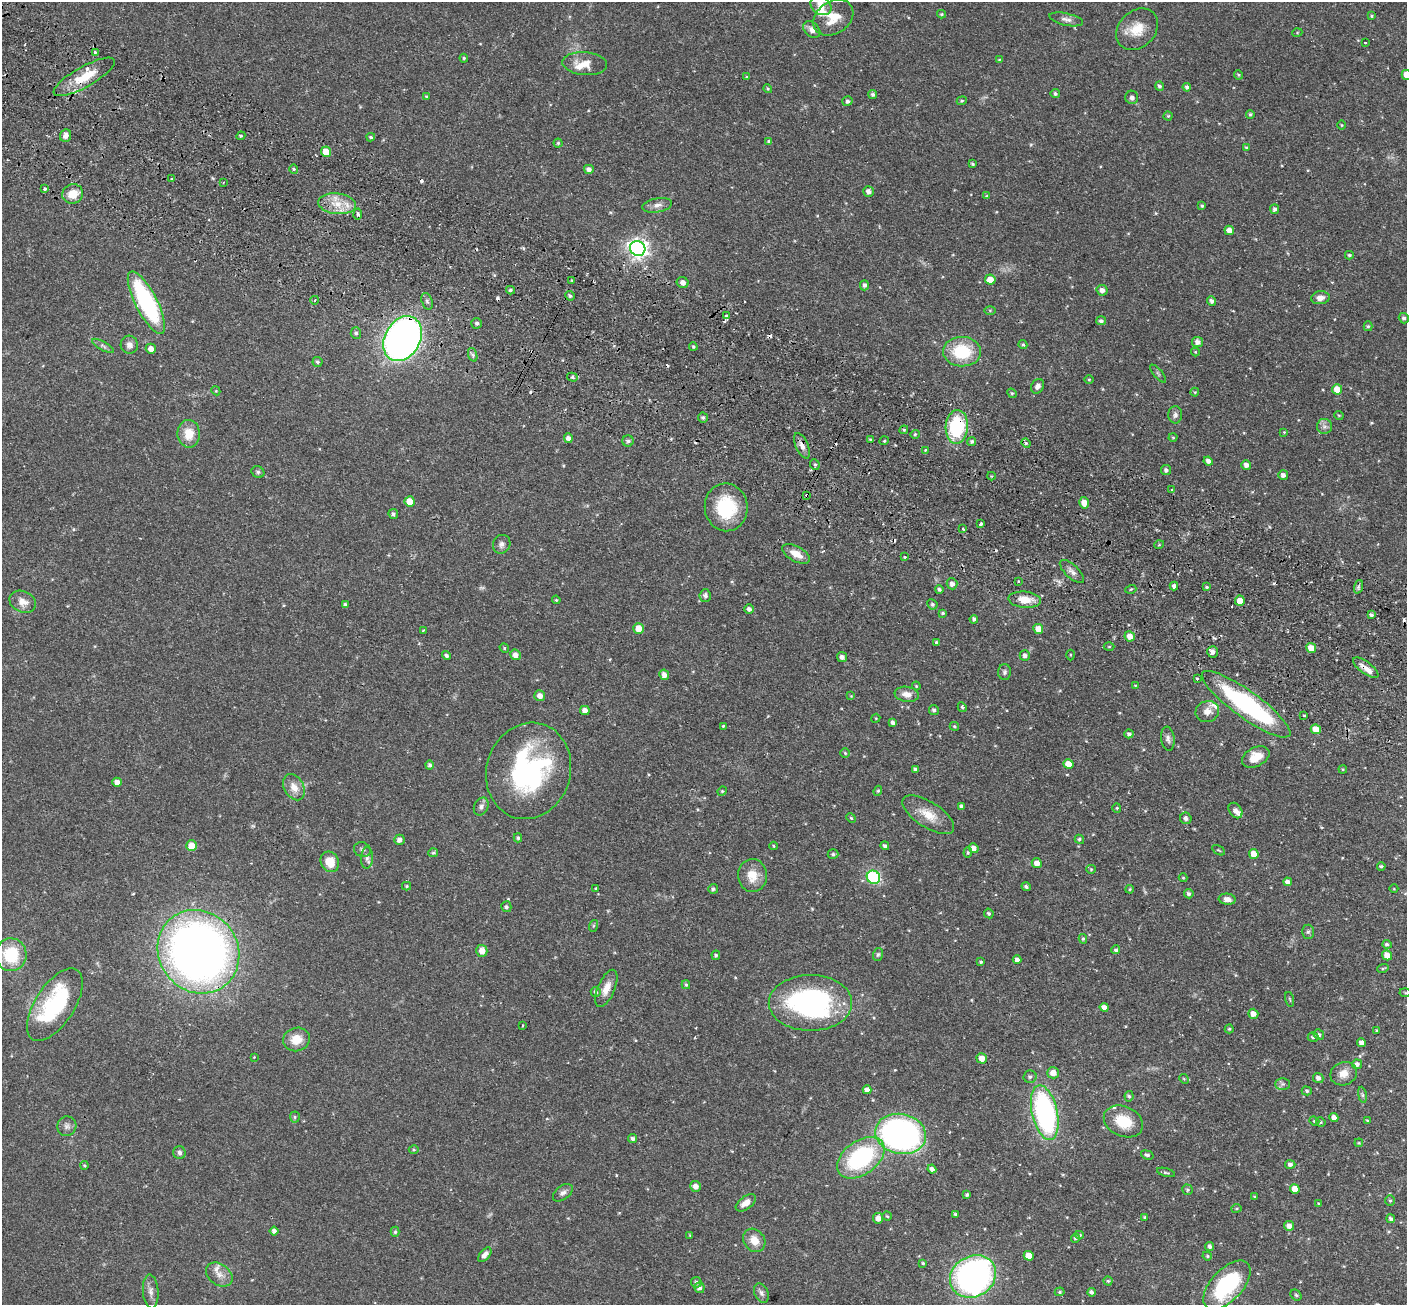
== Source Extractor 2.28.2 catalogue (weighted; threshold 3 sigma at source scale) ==
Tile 11 of 4 x 4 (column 3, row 3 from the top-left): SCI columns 2836-4240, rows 1633-2935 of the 5673 x 5737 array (HDU 1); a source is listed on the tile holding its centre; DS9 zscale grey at full resolution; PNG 1409 x 1307 px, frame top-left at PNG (2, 2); each listed source drawn as its Kron ellipse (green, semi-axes under 4 px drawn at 4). Shown black and unused: <1% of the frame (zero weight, under 2 of 3 exposures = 3% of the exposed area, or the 3 px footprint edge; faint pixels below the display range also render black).
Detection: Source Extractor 2.28.2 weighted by HDU 2 'WHT'; one run over the whole footprint, this tile lists its part. Background 0.0783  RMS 0.0051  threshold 0.0229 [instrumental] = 3 sigma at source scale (4.5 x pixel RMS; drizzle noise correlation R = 1.50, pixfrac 1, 0.05/0.05 arcsec/px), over >= 5 px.
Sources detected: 355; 2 inside a brighter object's white glare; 12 cosmic-ray / hot-pixel residue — neither listed nor drawn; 8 inside a brighter listed object's ellipse — not listed separately; the other 333 listed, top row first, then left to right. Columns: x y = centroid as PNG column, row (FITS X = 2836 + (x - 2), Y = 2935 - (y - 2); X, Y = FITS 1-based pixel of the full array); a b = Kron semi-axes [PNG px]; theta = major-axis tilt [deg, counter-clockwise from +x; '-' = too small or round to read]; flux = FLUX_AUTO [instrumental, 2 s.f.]
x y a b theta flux
821 6 11 8 -35 3.5
941 14 4 4 - 0.54
1372 16 3 3 - 0.56
833 18 21 16 35 10
1066 19 17 6 -12 2.5
1137 29 23 18 45 10
812 30 10 7 -43 2.8
1297 33 5 3 - 0.44
1365 43 3 2 - 0.73
95 52 3 3 - 1.1
464 58 4 3 - 0.54
999 60 4 4 - 0.46
585 64 22 11 -4 6.7
1238 75 5 3 - 0.56
1406 75 5 4 - 4.7
84 77 34 10 29 13
747 77 4 3 - 0.68
1159 86 4 4 - 1.1
1187 87 4 4 - 1.3
768 88 4 3 - 0.52
873 94 4 4 - 1.1
1055 94 4 4 - 0.95
426 96 4 3 - 0.57
1132 97 7 6 - 1.6
847 101 5 4 - 1.1
962 101 5 4 - 0.63
1250 114 4 4 - 0.79
1168 116 4 4 - 0.56
1342 125 5 3 - 0.46
66 136 6 5 - 2
241 136 4 4 - 0.7
371 137 4 3 - 0.73
769 141 4 4 - 1
558 143 4 4 - 0.61
1246 147 4 4 - 0.65
326 152 5 5 - 6.6
973 164 3 3 - 0.63
294 169 4 4 - 0.67
589 169 5 4 - 1.9
172 179 3 3 - 1.8
223 183 3 2 - 0.5
45 189 3 3 - 1.8
868 191 5 5 - 2.2
73 194 10 9 - 6.6
987 195 4 2 - 0.37
337 204 19 10 -6 8.3
657 205 15 7 10 2.9
1202 206 3 3 - 0.56
1275 209 5 4 - 1.3
358 214 5 4 - 1.2
1229 230 5 4 - 3.8
638 248 8 7 - 240
1349 255 4 3 - 0.69
990 279 5 5 - 5.8
571 280 3 2 - 0.72
683 282 6 5 - 2.1
864 285 5 4 - 1.4
510 290 4 3 - 0.87
1102 290 6 5 - 2.4
570 296 5 4 - 0.87
1320 298 9 6 9 3
315 300 4 3 - 0.38
427 301 9 5 -73 1.2
1212 301 5 4 - 1.4
146 303 34 11 -63 60
990 310 5 4 - 0.56
726 316 3 3 - 3.2
1404 318 5 5 - 1.2
1101 321 5 4 - 1.1
477 323 5 5 - 1
1368 326 5 4 - 0.69
356 333 5 5 - 1.1
403 339 24 17 61 300
1198 342 5 5 - 2.3
1023 344 4 3 - 0.65
129 345 9 8 - 2.3
103 346 12 4 -30 1.3
693 347 4 3 - 0.59
151 349 5 5 - 3.2
962 352 19 15 -1 23
1195 352 4 4 - 0.49
473 355 7 4 -71 1
317 362 5 5 - 0.97
1158 373 11 3 -49 0.84
572 377 5 4 - 1.1
1089 379 5 3 - 0.49
1038 386 8 6 61 2
1337 389 5 5 - 6.5
216 391 5 3 - 0.45
1195 392 4 4 - 0.48
1012 393 5 4 - 0.63
1175 415 9 7 89 1.6
1339 415 5 3 - 0.5
703 418 5 5 - 1.1
1324 426 7 7 - 1.9
957 427 17 11 86 37
904 430 4 4 - 0.65
1284 432 3 3 - 0.4
189 434 14 11 -88 7.5
915 434 4 4 - 0.59
1173 437 4 4 - 0.51
568 438 5 4 - 2.1
871 440 3 3 - 0.76
628 441 6 5 - 1
884 441 5 3 - 0.55
972 441 4 4 - 1
1026 443 5 4 - 0.73
802 446 14 6 -66 2.7
925 450 3 2 - 0.78
1208 461 5 4 - 1.9
815 464 5 4 - 0.85
1246 465 5 4 - 2.2
1166 470 5 5 - 1.3
258 472 7 5 -27 0.98
1283 475 5 5 - 1.8
992 476 4 4 - 0.61
1171 490 3 3 - 1.9
807 495 3 3 - 1.4
410 501 5 5 - 6.6
1084 503 6 5 - 4.2
726 507 24 21 -85 27
393 514 5 4 - 1
980 524 3 3 - 2.1
963 529 4 2 - 0.47
502 544 9 8 - 2.2
1159 545 5 3 - 0.45
796 554 15 7 -28 5.2
905 557 3 3 - 0.94
1072 571 15 6 -43 2.4
1018 581 2 2 - 0.55
952 584 5 5 - 2.2
1174 586 4 4 - 1.6
1207 587 3 3 - 0.67
1358 587 7 4 72 1
939 589 4 4 - 1
1131 589 5 3 - 0.42
705 596 6 5 - 1.4
556 600 4 3 - 0.54
1025 600 16 8 -5 7
1240 601 5 5 - 4.1
23 602 14 10 -25 4.8
932 604 5 5 - 1
345 605 4 3 - 1.2
749 609 5 4 - 1.5
943 613 4 3 - 0.64
1371 615 4 3 - 0.94
974 619 4 4 - 1.1
638 628 5 5 - 5.7
1038 629 5 4 - 5.4
423 630 3 3 - 0.43
1130 636 5 5 - 3.7
936 642 4 4 - 0.6
1109 647 5 3 - 0.5
504 648 5 4 - 0.63
1311 648 5 4 - 6
1213 652 6 5 - 2.3
446 655 4 3 - 1.1
515 655 5 5 - 2.9
1025 655 5 5 - 1.4
1070 655 5 3 - 0.47
842 657 5 4 - 1.6
1366 668 15 6 -37 3.7
1005 672 8 6 89 1.3
664 675 5 4 - 2.8
1197 678 3 3 - 1.2
1135 685 4 2 - 0.32
916 686 4 3 - 0.44
907 694 12 7 -8 3.7
540 696 5 5 - 2.9
851 696 4 4 - 0.36
1246 704 53 13 -36 71
962 707 5 4 - 1.1
934 710 5 5 - 1.1
585 711 5 4 - 3.3
1207 712 12 10 22 3.9
1304 716 4 3 - 0.48
876 718 4 3 - 0.41
893 723 4 4 - 1.5
723 726 3 3 - 0.97
954 726 5 3 - 0.65
1316 729 5 4 - 5.9
1129 734 4 4 - 1.1
1168 739 12 6 -82 1.8
845 753 4 4 - 0.69
1256 757 14 9 28 7.3
1068 764 5 5 - 6.7
430 765 4 4 - 1.2
915 769 4 4 - 1.1
1343 769 4 3 - 0.45
529 771 49 42 72 80
117 782 5 4 - 2.7
294 787 14 9 -62 4.8
722 791 5 4 - 0.56
878 791 5 4 - 0.57
481 806 9 7 64 1.7
961 806 4 4 - 0.97
1117 808 4 4 - 0.59
1235 810 8 6 -54 1.9
928 815 30 12 -32 9.1
851 818 5 4 - 0.62
1186 818 6 5 - 1.7
518 838 4 3 - 0.85
1079 839 5 4 - 0.82
399 840 5 5 - 2.3
192 846 5 5 - 7.1
774 846 4 3 - 0.4
885 846 5 4 - 1.1
974 848 5 4 - 2.8
362 850 8 7 - 1.5
1218 850 7 3 -30 0.51
433 853 5 4 - 0.66
968 853 5 4 - 0.61
833 854 5 5 - 0.94
1254 854 5 4 - 5.5
367 858 11 6 86 1.7
330 862 10 9 - 8.3
1037 863 5 5 - 3.3
1381 866 4 3 - 0.91
1091 869 5 4 - 0.61
752 875 16 14 -87 7.8
873 877 7 6 - 40
1183 878 4 4 - 0.49
1288 882 4 4 - 2.5
407 886 4 4 - 0.58
1026 887 5 4 - 1.1
596 888 4 3 - 0.8
713 889 5 4 - 0.99
1130 889 4 3 - 0.44
1394 889 4 3 - 0.34
1189 894 5 4 - 1
1227 899 8 5 -7 2.8
506 907 5 5 - 1.1
989 913 5 4 - 0.99
593 926 6 4 71 0.6
1308 932 7 6 - 1
1083 939 5 4 - 0.84
1387 944 5 4 - 0.93
1116 950 4 4 - 1
482 951 6 5 - 4.2
198 952 43 39 -52 390
878 954 6 5 - 0.82
11 955 16 15 - 21
716 955 5 4 - 0.75
1387 955 5 4 - 4.3
1017 960 4 3 - 1.8
981 962 3 3 - 0.68
1383 968 6 4 19 0.6
686 985 4 3 - 0.68
606 988 20 8 67 5.1
596 992 5 5 - 1
1405 993 5 3 - 0.47
1290 999 7 3 -76 0.52
810 1003 42 28 0 100
55 1005 41 19 57 50
1104 1007 4 4 - 2.4
1253 1014 5 5 - 3.1
522 1026 3 3 - 0.9
1229 1029 4 4 - 0.64
1377 1030 3 3 - 0.51
1319 1035 5 5 - 1.1
1313 1037 5 5 - 0.99
296 1039 14 11 16 7.6
1362 1043 4 4 - 2.4
254 1057 3 3 - 0.29
982 1058 5 5 - 3.9
1357 1064 5 4 - 1.7
1053 1073 6 5 - 4
1344 1074 13 11 22 4.5
1030 1077 6 6 - 1.2
1318 1078 5 5 - 1.9
1184 1079 5 4 - 0.51
1283 1084 7 6 - 1.2
867 1090 4 4 - 2.4
1307 1091 5 4 - 0.8
1362 1095 8 4 -82 1
1129 1096 5 4 - 0.83
1045 1113 28 13 -77 93
295 1117 5 5 - 0.8
1334 1117 4 4 - 2.7
1367 1120 3 3 - 0.45
1123 1121 20 15 -25 14
1314 1121 5 4 - 0.7
1321 1122 5 4 - 0.62
67 1126 10 9 - 2.1
901 1134 25 20 -11 160
633 1139 5 4 - 1.3
1359 1143 4 3 - 0.46
414 1150 5 3 - 0.51
179 1153 6 6 - 1.2
1147 1155 6 4 -19 1
861 1158 27 16 35 56
1290 1164 5 4 - 1.5
85 1165 4 3 - 0.57
932 1169 4 4 - 2
1166 1172 9 4 -15 0.89
696 1186 5 5 - 2.8
1295 1189 5 4 - 5
1187 1190 5 5 - 0.76
563 1193 11 7 37 1.8
967 1195 3 3 - 0.79
1254 1196 4 2 - 0.31
1390 1200 5 5 - 0.75
746 1203 11 6 37 3.7
1318 1203 4 3 - 0.47
1236 1208 5 3 - 0.47
956 1215 4 4 - 0.99
887 1216 4 4 - 0.64
1145 1217 4 3 - 0.63
878 1218 5 5 - 3.8
1391 1218 4 4 - 1
1289 1226 5 4 - 2.3
274 1231 4 4 - 1.5
395 1232 5 4 - 0.81
690 1235 4 3 - 0.46
1079 1235 4 3 - 1.1
1075 1238 5 4 - 0.95
754 1240 12 10 -52 5.8
1210 1246 4 4 - 1.3
485 1255 8 5 51 2.7
1029 1256 5 4 - 5.7
1207 1256 5 4 - 0.58
923 1263 4 3 - 0.64
219 1275 14 10 -36 4.2
973 1276 24 20 31 150
1108 1281 4 4 - 0.68
696 1282 5 5 - 1.2
1227 1285 30 15 47 44
699 1288 5 5 - 2.1
151 1291 17 8 -86 3.1
1060 1292 5 4 - 0.63
1091 1292 4 4 - 1.2
761 1293 10 6 -65 1.7
1296 1295 6 5 - 0.8
Overlapping masked pixels (flux is a lower limit): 9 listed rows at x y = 84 77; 403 339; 957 427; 802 446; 807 495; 1213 652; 1366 668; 1246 704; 198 952
Isophote crosses this tile's border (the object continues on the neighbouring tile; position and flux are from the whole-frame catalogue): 1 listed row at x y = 1406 75